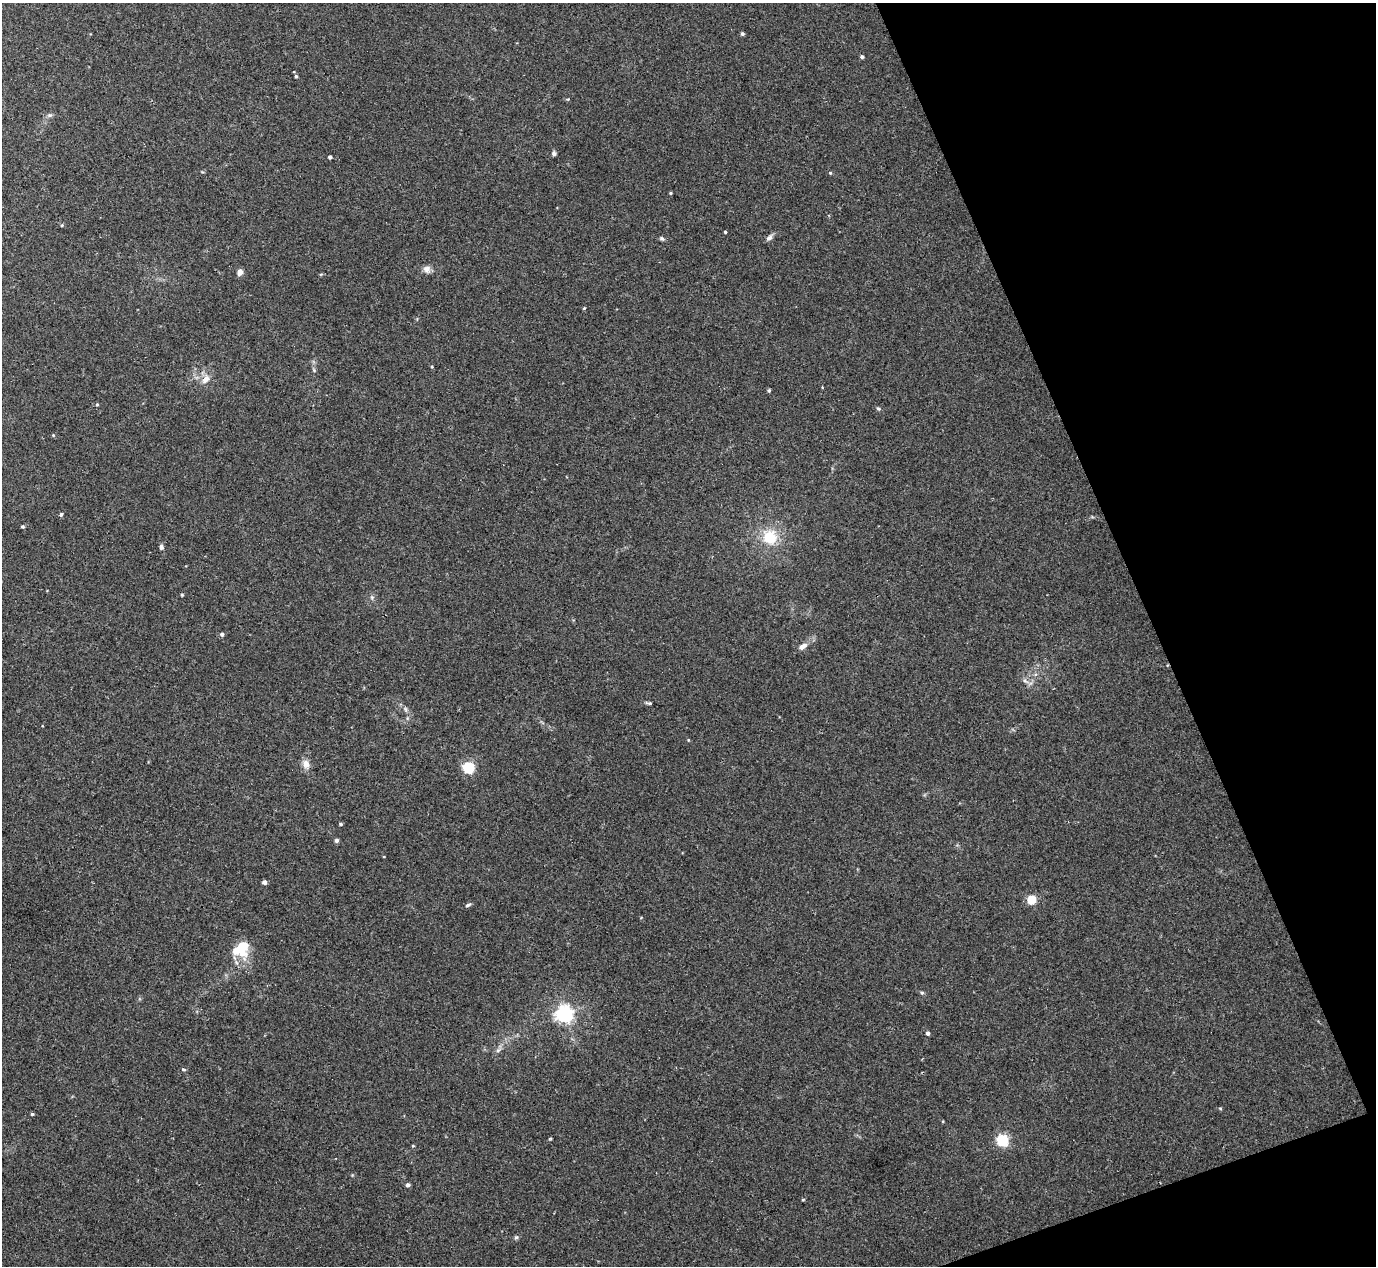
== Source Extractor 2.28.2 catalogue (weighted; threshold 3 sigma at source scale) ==
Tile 12 of 4 x 4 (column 4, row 3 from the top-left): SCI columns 4166-5539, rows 1447-2710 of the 5567 x 5545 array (HDU 1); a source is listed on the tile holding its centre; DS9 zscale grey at full resolution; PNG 1378 x 1268 px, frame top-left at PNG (2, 3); no overlay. Shown black and unused: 18% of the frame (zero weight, under 2 of 3 exposures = <1% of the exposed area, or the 3 px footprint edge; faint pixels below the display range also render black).
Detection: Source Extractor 2.28.2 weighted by HDU 2 'WHT'; one run over the whole footprint, this tile lists its part. Background 0.0497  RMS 0.0076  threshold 0.0343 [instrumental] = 3 sigma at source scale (4.5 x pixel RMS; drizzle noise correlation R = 1.50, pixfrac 1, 0.05/0.05 arcsec/px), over >= 5 px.
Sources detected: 55; all 55 listed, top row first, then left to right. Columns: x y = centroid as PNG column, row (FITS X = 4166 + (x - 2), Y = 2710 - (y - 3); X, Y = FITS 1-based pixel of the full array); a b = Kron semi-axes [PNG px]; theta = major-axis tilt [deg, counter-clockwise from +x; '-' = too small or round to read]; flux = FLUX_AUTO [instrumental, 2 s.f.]
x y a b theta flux
742 34 4 4 - 1.4
862 57 4 3 - 1.7
294 72 4 2 - 0.49
296 76 4 4 - 0.91
50 115 7 4 18 1.4
554 153 6 5 - 1.8
330 157 4 4 - 1.9
830 173 4 4 - 0.81
670 193 3 3 - 0.92
62 225 4 3 - 0.65
725 232 3 3 - 1
662 238 7 5 -36 1.3
769 238 10 6 47 2.4
427 269 10 9 - 3.6
240 272 6 5 - 4.5
584 308 3 3 - 1.1
432 367 4 3 - 0.66
205 379 14 9 55 6.1
769 391 5 4 - 0.94
97 404 4 4 - 0.78
878 408 5 4 - 1
53 435 4 4 - 0.65
61 514 4 4 - 2
22 526 4 4 - 1.1
770 537 21 19 -45 22
161 547 6 5 - 1.8
182 595 4 3 - 0.84
372 597 6 4 45 1.3
222 634 4 4 - 2.2
803 646 11 6 34 4.1
1025 681 10 5 -44 2.7
649 703 8 4 -5 1.2
405 709 7 4 -88 1.2
688 740 4 4 - 0.64
306 764 13 8 -76 5.1
469 767 5 5 - 92
340 824 3 3 - 1.2
336 840 5 4 - 1.8
264 882 4 4 - 3.4
1032 900 5 5 - 39
468 905 8 4 25 1.5
241 948 19 14 49 24
922 993 5 4 - 1.1
564 1014 6 6 - 320
928 1033 4 4 - 2.3
498 1050 8 5 45 2
184 1069 6 3 -9 0.82
1220 1108 5 3 - 0.7
32 1114 4 4 - 0.99
550 1139 5 3 - 0.66
1002 1140 5 5 - 110
413 1146 4 3 - 0.73
408 1185 5 4 - 1.9
803 1200 5 3 - 0.71
516 1237 6 5 - 1.2